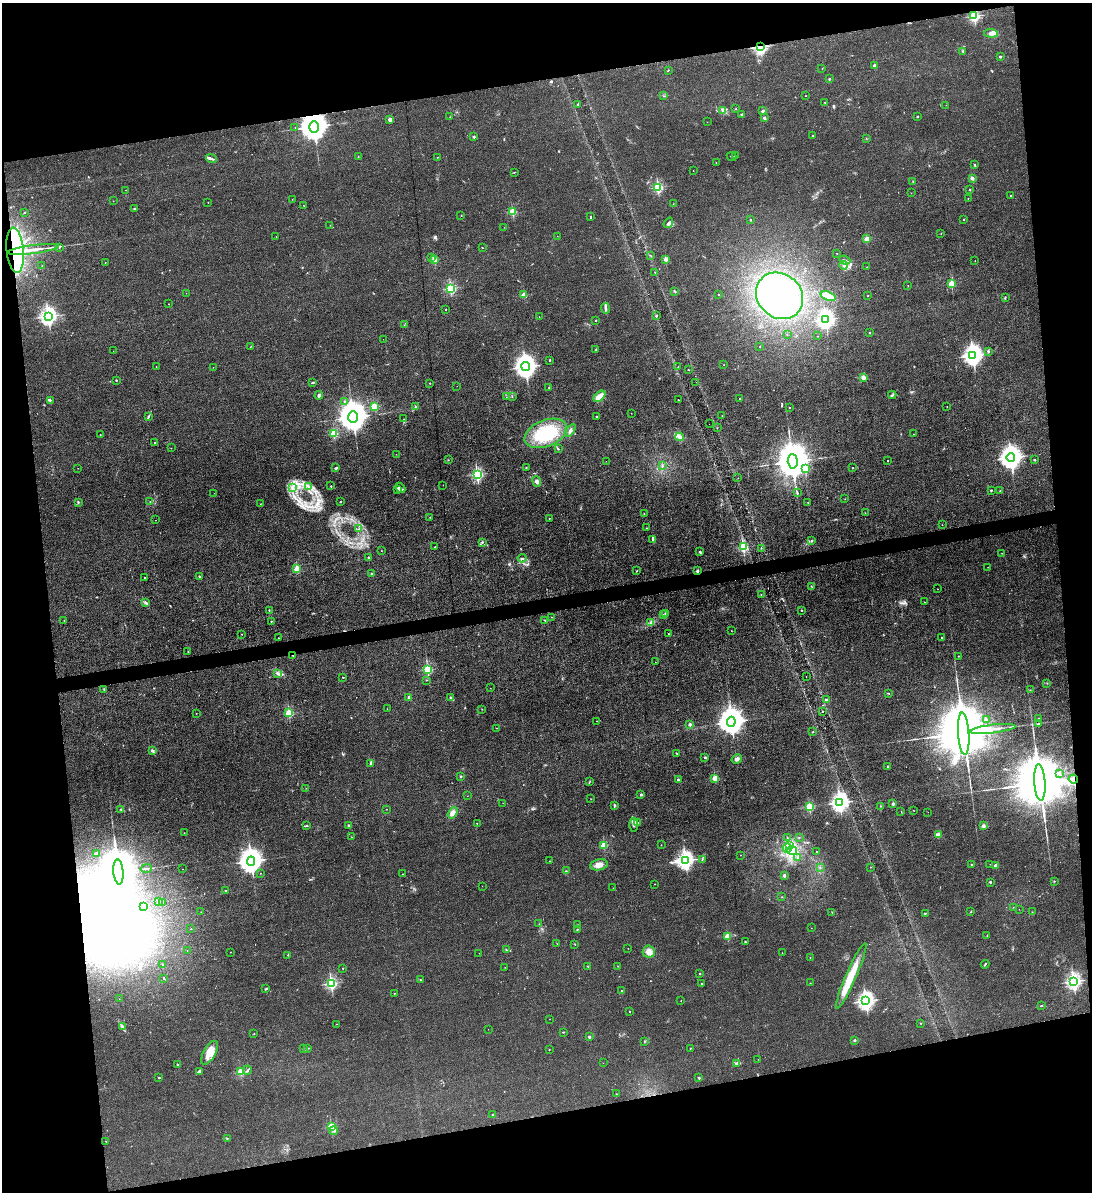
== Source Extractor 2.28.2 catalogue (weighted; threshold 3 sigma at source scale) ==
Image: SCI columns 131-4489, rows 1-4757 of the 4732 x 4757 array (HDU 1 of 3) = the unmasked area's bounding box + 8 px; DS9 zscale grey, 4 x 4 block average (1 PNG px = mean of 4 x 4 image px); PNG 1094 x 1194 px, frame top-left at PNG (2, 3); each listed source drawn as its Kron ellipse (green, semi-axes under 4 px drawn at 4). Shown black and unused: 22% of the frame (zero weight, under 3 of 4 exposures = <1% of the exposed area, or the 3 px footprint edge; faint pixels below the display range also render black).
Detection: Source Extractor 2.28.2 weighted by HDU 2 'WHT'. Background 0.0426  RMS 0.0052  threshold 0.0232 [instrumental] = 3 sigma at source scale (4.5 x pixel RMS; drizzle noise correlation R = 1.50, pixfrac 1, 0.05/0.05 arcsec/px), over >= 5 px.
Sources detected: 455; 3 too faint to see at this stretch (4 x 4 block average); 7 inside a brighter object's white glare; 5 cosmic-ray / hot-pixel residue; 5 long thin detections or spike segments (spike, bleed or trail) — neither listed nor drawn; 5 coinciding with a brighter row at this scale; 13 inside a brighter listed object's ellipse — not listed separately; the other 417 listed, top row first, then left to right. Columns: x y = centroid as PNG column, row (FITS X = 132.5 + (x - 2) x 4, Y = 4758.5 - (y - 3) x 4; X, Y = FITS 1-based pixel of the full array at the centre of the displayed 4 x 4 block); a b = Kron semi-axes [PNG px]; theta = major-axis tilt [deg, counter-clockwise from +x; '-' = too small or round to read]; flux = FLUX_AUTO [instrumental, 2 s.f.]
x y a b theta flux
974 16 2 2 - 500
991 33 7 4 -4 14
760 47 2 2 - 900
963 51 2 2 - 1.3
1000 57 2 2 - 4.7
874 65 2 2 - 29
822 68 2 2 - 0.85
668 70 2 2 - 1.8
829 78 2 2 - 1.7
664 96 2 2 - 2.1
806 96 2 2 - 0.91
825 102 2 2 - 1.4
578 104 2 2 - 1.5
946 105 2 2 - 0.5
735 109 2 2 - 1
723 110 4 3 - 4.6
763 111 2 2 - 34
741 114 2 2 - 16
450 117 2 2 - 0.96
917 117 2 2 - 6.6
764 118 2 2 - 27
390 120 4 3 - 11
707 122 2 2 - 0.65
314 127 6 4 -89 7400
295 128 2 2 - 1.2
812 135 2 2 - 2.4
474 137 2 2 - 18
866 138 2 2 - 0.88
735 155 2 2 - 1.2
732 156 5 2 - 3.8
358 157 2 2 - 1.3
437 157 2 2 - 1.4
211 159 5 2 - 6.6
716 162 2 2 - 0.66
975 165 3 2 - 2.1
693 171 2 2 - 1.3
514 172 2 2 - 0.97
972 178 2 2 - 48
913 182 2 2 - 1.6
658 187 2 2 - 370
126 190 2 2 - 0.96
970 190 2 2 - 8.4
911 193 2 2 - 0.87
1011 195 2 2 - 2.4
968 198 2 2 - 2.2
292 199 2 2 - 0.55
113 201 2 2 - 1.5
208 203 2 2 - 0.84
673 204 2 2 - 0.9
304 206 2 2 - 0.74
134 208 2 2 - 2.1
512 211 2 2 - 190
25 212 2 2 - 5.6
461 215 2 2 - 1.2
590 216 2 2 - 5.5
751 219 2 2 - 0.94
964 219 2 2 - 2
668 223 5 2 - 5.7
330 225 2 2 - 0.67
504 227 2 2 - 0.57
941 233 2 2 - 0.98
276 236 2 2 - 0.62
557 236 2 2 - 0.68
867 239 2 2 - 90
59 247 2 2 - 5.8
482 248 3 2 - 1.1
15 250 22 8 -85 510
33 250 26 2 7 46
837 253 2 2 - 2.6
651 255 2 2 - 0.97
431 257 2 2 - 2.5
666 259 2 2 - 68
434 260 2 2 - 120
845 260 6 2 -23 5.4
975 261 2 2 - 0.94
105 262 2 2 - 0.83
42 265 2 2 - 1.2
843 265 4 2 - 5.3
867 267 2 2 - 1.1
655 272 2 2 - 1.1
951 284 2 2 - 140
908 286 2 2 - 1.9
450 288 2 2 - 380
675 291 3 2 - 3.2
186 293 2 2 - 0.51
524 295 2 2 - 87
719 295 2 2 - 3.1
780 296 25 22 -42 270
828 296 8 3 -19 72
868 296 2 2 - 1.7
1005 297 3 2 - 1.9
169 304 2 2 - 1.3
605 308 5 2 - 6
445 309 2 2 - 2.9
48 316 3 2 - 1300
656 316 3 2 - 2.5
539 317 2 2 - 0.55
826 319 3 2 - 1400
596 320 2 2 - 2.8
404 325 2 2 - 0.89
870 332 2 2 - 1.6
787 335 2 2 - 1.2
818 336 2 2 - 1.4
383 339 2 2 - 0.62
250 347 2 2 - 1.1
760 347 2 2 - 2.1
596 349 3 2 - 1.8
113 351 2 2 - 0.86
988 351 3 2 - 3.7
973 355 4 3 - 2200
550 360 2 2 - 2.2
724 364 2 2 - 0.58
156 367 2 2 - 0.91
213 367 2 2 - 0.8
526 367 4 3 - 3000
678 367 2 2 - 1.5
689 370 2 2 - 1.2
863 377 4 3 - 14
116 380 2 2 - 2.1
313 382 4 2 - 2.6
696 382 2 2 - 0.47
429 383 2 2 - 0.71
457 386 2 2 - 0.36
549 388 2 2 - 1.4
319 395 4 2 - 7.4
892 395 4 2 - 3.5
512 396 2 2 - 1.3
599 396 7 3 42 46
506 397 2 2 - 0.64
739 399 2 2 - 1.3
51 400 2 2 - 1.8
678 400 2 2 - 3.1
344 401 2 2 - 1.8
374 406 2 2 - 160
947 406 2 2 - 0.85
415 407 2 2 - 5
790 407 2 2 - 2.3
631 413 2 2 - 0.95
148 416 3 2 - 3.7
722 416 2 2 - 0.7
353 417 6 4 -88 8400
596 417 2 2 - 10
404 419 2 2 - 0.65
709 424 2 2 - 0.94
717 428 2 2 - 0.76
570 430 7 3 53 8.6
334 433 2 2 - 170
546 433 22 13 22 180
914 434 2 2 - 1
100 435 2 2 - 1
679 437 4 3 - 6.7
154 443 2 2 - 3.6
171 448 2 2 - 1.2
558 449 3 2 - 1.9
396 454 2 2 - 0.62
1011 457 4 4 - 3400
448 460 2 2 - 0.86
888 460 2 2 - 2.3
1035 460 2 2 - 8.1
606 461 2 2 - 1
793 461 7 5 -87 15000
662 466 2 2 - 2
78 468 2 2 - 0.94
336 468 3 2 - 5.5
526 468 2 2 - 1.5
853 468 2 2 - 5.1
805 469 2 2 - 130
477 474 2 2 - 540
738 478 2 2 - 0.61
537 481 5 4 - 10
443 485 2 2 - 0.86
309 486 3 2 - 2.3
331 486 2 2 - 3.9
292 487 4 3 - 7
400 488 6 3 -44 6.4
398 489 4 3 - 6.1
991 490 2 2 - 2.5
1000 490 2 2 - 1.4
214 493 2 2 - 2
797 493 2 2 - 3.2
845 499 2 2 - 0.52
78 502 3 2 - 2.6
150 502 2 2 - 1.7
340 502 2 2 - 1.7
808 502 2 2 - 1.4
260 504 2 2 - 0.91
644 513 2 2 - 0.88
865 513 2 2 - 0.68
430 517 2 2 - 0.67
549 518 2 2 - 1.1
156 520 2 2 - 0.58
942 525 2 2 - 0.95
646 528 2 2 - 1.4
358 529 2 2 - 0.81
653 539 4 2 - 4
812 540 3 2 - 2.5
482 542 2 2 - 1.3
435 547 2 2 - 5.5
743 547 2 2 - 300
761 548 2 2 - 1.5
381 551 2 2 - 0.85
700 552 2 2 - 11
1002 553 2 2 - 0.78
368 558 2 2 - 12
522 558 4 2 - 4.6
988 567 2 2 - 1.6
297 568 2 2 - 130
636 571 2 2 - 1.8
697 571 2 2 - 23
371 574 2 2 - 4.5
199 576 2 2 - 10
145 578 2 2 - 4.2
812 586 2 2 - 0.99
938 589 2 2 - 0.6
761 595 2 2 - 1.1
924 602 2 2 - 1.5
146 603 4 2 - 5.1
269 610 2 2 - 4.6
801 610 2 2 - 1.8
666 613 2 2 - 15
663 615 2 2 - 2
552 617 2 2 - 1.8
545 620 3 2 - 2.5
64 621 2 2 - 1.2
271 621 2 2 - 4.9
651 622 3 2 - 3.5
731 631 2 2 - 0.74
242 634 2 2 - 0.96
668 634 2 2 - 1.2
278 638 2 2 - 1.6
941 638 2 2 - 1.6
188 651 2 2 - 1.2
293 655 2 2 - 6.3
959 656 2 2 - 1
655 662 2 2 - 0.77
427 669 2 2 - 290
277 673 3 2 - 4
806 676 2 2 - 0.93
343 677 2 2 - 5.9
426 680 2 2 - 2.2
1047 683 2 2 - 1.3
490 688 2 2 - 0.56
104 689 2 2 - 1.6
1030 690 2 2 - 0.79
889 693 2 2 - 1.2
409 697 2 2 - 9.7
451 697 3 2 - 5.4
826 699 2 2 - 8.1
387 709 2 2 - 0.63
482 709 2 2 - 1
822 711 2 2 - 2.7
196 713 2 2 - 0.96
289 713 2 2 - 210
1038 719 2 2 - 2.4
986 720 3 2 - 2.3
597 721 2 2 - 1.1
731 722 5 4 - 5200
1038 724 3 2 - 2.8
690 725 2 2 - 26
496 728 2 2 - 1.7
993 729 23 2 7 26
812 732 2 2 - 1.7
964 734 21 5 -86 63000
152 751 3 2 - 5.2
676 753 3 2 - 1.5
705 758 2 2 - 4.8
737 759 5 4 - 8.9
371 764 2 2 - 8
888 766 2 2 - 4.9
1060 773 2 2 - 1.9
461 776 2 2 - 12
715 778 2 2 - 110
1073 779 5 4 - 13
678 780 2 2 - 13
589 782 4 2 - 2.1
1040 782 18 5 -86 60000
306 788 2 2 - 0.54
641 795 2 2 - 12
467 796 2 2 - 0.51
591 799 2 2 - 0.74
840 802 3 3 - 1500
503 803 2 2 - 0.66
893 804 2 2 - 21
614 805 2 2 - 12
881 806 2 2 - 0.93
809 807 2 2 - 220
121 809 3 2 - 1.9
386 809 2 2 - 0.89
913 810 2 2 - 0.8
901 811 2 2 - 0.98
928 812 2 2 - 0.44
452 813 6 4 58 13
637 822 3 2 - 2.8
477 824 2 2 - 1.3
349 825 2 2 - 16
634 825 7 4 88 12
307 826 3 2 - 1.8
984 826 2 2 - 51
184 833 2 2 - 1.3
938 835 2 2 - 97
351 837 2 2 - 0.69
799 837 2 2 - 1
787 838 2 2 - 0.98
604 845 2 2 - 150
661 845 2 2 - 0.79
790 845 4 2 - 4.2
787 848 5 3 - 8.6
792 850 5 2 - 7.1
817 852 2 2 - 1.4
97 853 2 2 - 2.1
741 855 2 2 - 0.68
798 857 2 2 - 1.5
685 860 3 3 - 1400
702 860 2 2 - 1.3
251 861 4 4 - 3900
550 861 2 2 - 1.1
971 864 2 2 - 3.8
990 864 2 2 - 0.53
599 865 8 5 12 23
996 865 2 2 - 33
820 867 2 2 - 0.93
871 867 2 2 - 0.81
146 868 6 2 12 3.7
183 869 2 2 - 0.53
566 871 2 2 - 2
118 872 12 5 -85 29000
261 873 2 2 - 0.68
402 874 2 2 - 1.3
784 875 2 2 - 28
1054 881 2 2 - 1.6
990 882 2 2 - 15
655 884 2 2 - 0.94
482 886 2 2 - 0.5
613 888 2 2 - 0.56
226 890 2 2 - 3.4
782 897 2 2 - 1.1
159 901 3 2 - 2.7
163 902 2 2 - 1.9
144 907 2 2 - 0.45
1013 907 2 2 - 0.9
1019 909 2 2 - 0.42
201 912 2 2 - 0.66
832 912 2 2 - 1.1
971 912 2 2 - 1.4
1032 912 2 2 - 0.95
925 913 2 2 - 8.1
539 924 2 2 - 1.1
578 925 2 2 - 1.2
811 928 2 2 - 0.71
191 929 2 2 - 0.99
578 929 3 2 - 1.1
728 936 2 2 - 110
987 936 2 2 - 1.2
745 942 2 2 - 5.4
557 944 2 2 - 0.68
575 944 2 2 - 0.95
628 948 2 2 - 0.78
506 950 3 2 - 3.8
187 951 2 2 - 0.81
230 952 2 2 - 1.8
649 952 6 6 - 22
479 953 2 2 - 0.47
782 953 2 2 - 0.61
288 955 2 2 - 1.1
810 957 2 2 - 1.5
985 964 4 2 - 2.8
163 965 2 2 - 4
588 966 2 2 - 2.5
618 966 2 2 - 1.1
505 967 2 2 - 0.6
343 968 2 2 - 1.1
700 974 2 2 - 6
851 976 36 5 66 83
164 978 2 2 - 6.1
420 980 2 2 - 2.6
1074 981 2 2 - 1000
331 983 2 2 - 500
702 983 2 2 - 7
810 983 2 2 - 1.1
266 989 3 2 - 2.8
621 991 2 2 - 2.6
394 993 2 2 - 2.7
119 999 2 2 - 0.87
681 1001 2 2 - 0.97
866 1001 3 3 - 1500
1041 1006 3 2 - 1.7
630 1012 2 2 - 2.2
550 1019 2 2 - 0.58
337 1024 2 2 - 1.3
921 1024 2 2 - 1.8
122 1026 3 3 - 4.2
488 1029 2 2 - 0.65
563 1032 3 2 - 2.7
254 1034 2 2 - 3.1
589 1037 2 2 - 19
855 1040 2 2 - 18
644 1041 2 2 - 1.6
690 1048 2 2 - 1.6
303 1049 2 2 - 1.2
307 1049 2 2 - 1.6
549 1050 2 2 - 1.8
209 1053 13 6 61 47
758 1059 2 2 - 0.6
603 1063 2 2 - 0.83
737 1063 3 3 - 8.8
177 1065 2 2 - 3.8
247 1070 5 2 - 4.7
199 1071 4 2 - 4.4
241 1072 2 2 - 180
159 1078 2 2 - 2.4
699 1078 2 2 - 14
617 1094 2 2 - 0.67
492 1114 2 2 - 2.7
331 1127 2 2 - 220
334 1131 4 3 - 5.9
227 1138 2 2 - 1.1
106 1141 2 2 - 1.7
Overlapping masked pixels (flux is a lower limit): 7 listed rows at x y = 974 16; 760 47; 314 127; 15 250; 697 571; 293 655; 1073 779
Diffuse or blended objects may show on this block-average render without a row.